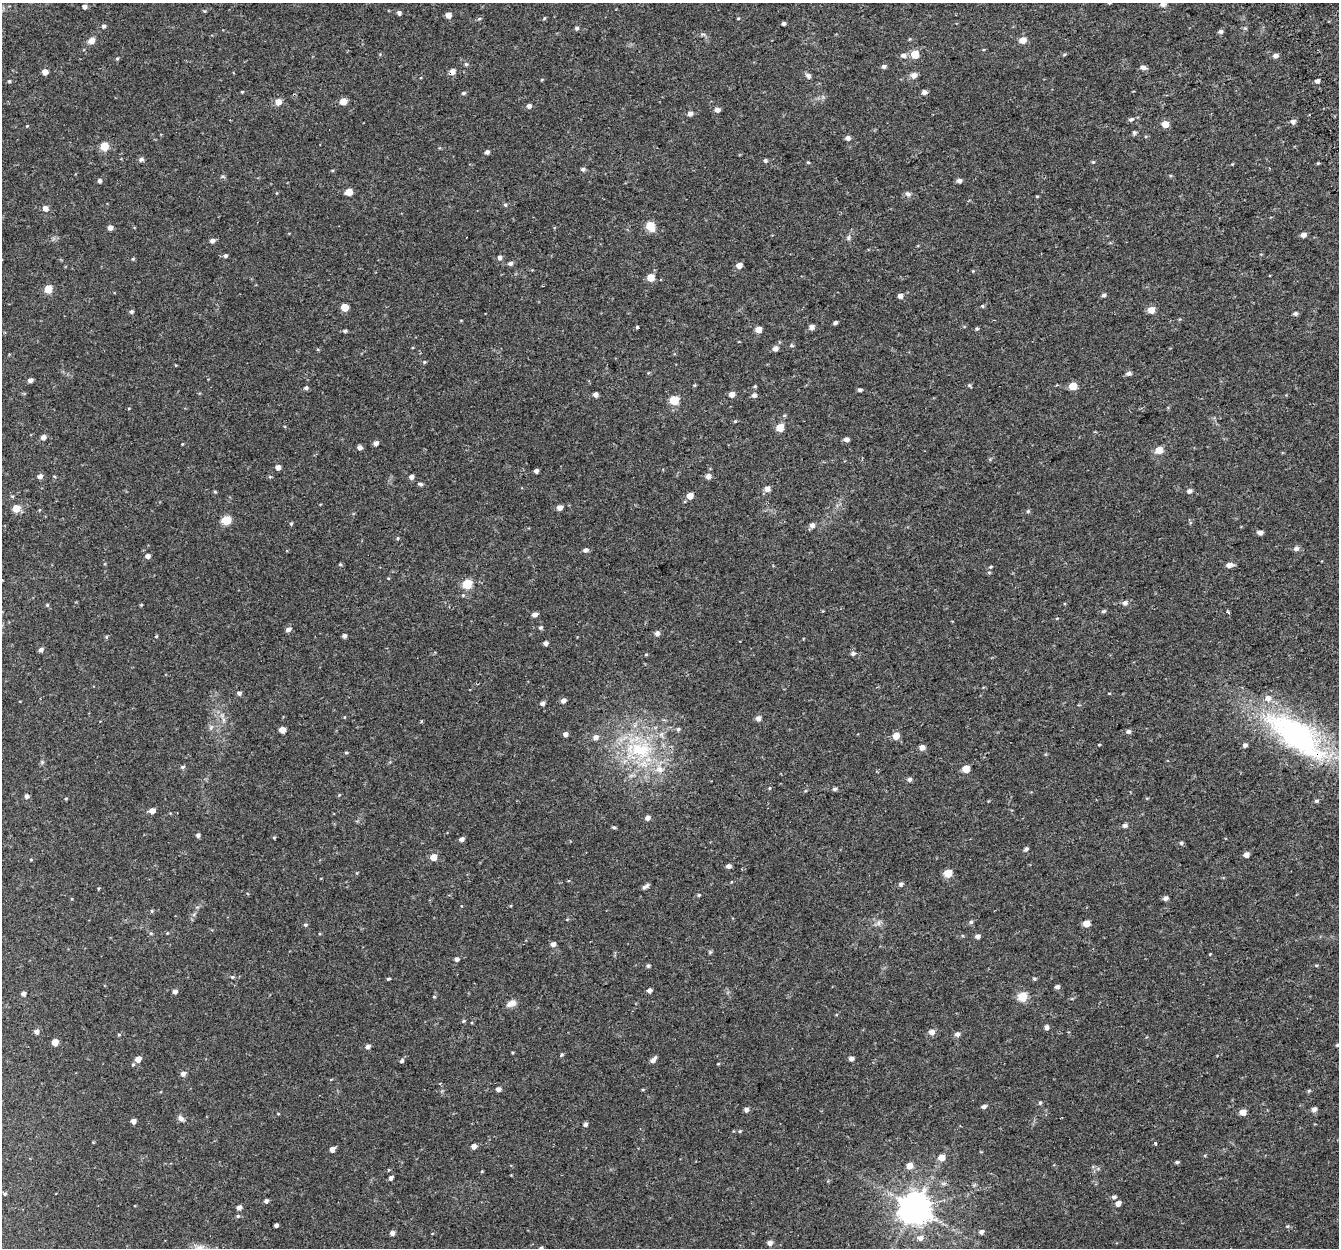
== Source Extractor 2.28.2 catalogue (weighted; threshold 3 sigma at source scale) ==
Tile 10 of 4 x 4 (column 2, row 3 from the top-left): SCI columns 1392-2728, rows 1329-2574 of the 5459 x 5201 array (HDU 1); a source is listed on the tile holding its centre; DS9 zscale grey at full resolution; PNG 1341 x 1250 px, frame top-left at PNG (2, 3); no overlay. Shown black and unused: <1% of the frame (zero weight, under 2 of 3 exposures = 3% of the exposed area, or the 3 px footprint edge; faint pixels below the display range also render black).
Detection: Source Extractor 2.28.2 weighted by HDU 2 'WHT'; one run over the whole footprint, this tile lists its part. Background 0.0422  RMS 0.0052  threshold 0.0233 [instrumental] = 3 sigma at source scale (4.5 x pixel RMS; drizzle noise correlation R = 1.50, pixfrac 1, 0.0396/0.0396 arcsec/px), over >= 5 px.
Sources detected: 267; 1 cosmic-ray / hot-pixel residue — not listed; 2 inside a brighter listed object's ellipse — not listed separately; the other 264 listed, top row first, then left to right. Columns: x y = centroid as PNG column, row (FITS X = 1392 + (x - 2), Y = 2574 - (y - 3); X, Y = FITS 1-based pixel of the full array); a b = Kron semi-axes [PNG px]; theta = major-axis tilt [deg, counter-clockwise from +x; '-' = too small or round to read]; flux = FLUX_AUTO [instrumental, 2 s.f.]
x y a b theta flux
1109 3 4 3 - 0.52
1163 4 5 5 - 1.8
84 7 4 4 - 1.8
204 11 5 4 - 0.49
399 13 5 4 - 1.4
448 15 5 5 - 3.9
544 18 5 3 - 0.44
738 18 4 3 - 0.4
479 19 6 3 19 0.63
784 23 4 3 - 1.1
104 26 5 5 - 1
577 28 5 5 - 0.99
1220 31 5 5 - 1.4
1023 40 5 5 - 4.7
91 41 9 7 32 2.7
915 54 5 5 - 13
903 55 7 5 3 2.1
1064 55 5 3 - 0.57
1275 56 6 5 - 1.9
117 59 5 4 - 0.61
466 64 5 5 - 0.74
884 66 5 5 - 1.3
1143 67 7 5 -8 1.9
45 72 5 5 - 3.5
452 72 6 5 - 2.9
914 75 6 6 - 2.7
808 76 8 6 -36 1.4
9 81 4 4 - 0.61
1317 81 5 4 - 1.4
242 92 4 3 - 0.41
924 92 5 5 - 2
463 93 5 4 - 0.89
343 101 5 5 - 7.5
278 102 6 5 - 4.5
529 106 5 5 - 2
717 110 5 5 - 2.1
690 113 5 5 - 2.1
1131 119 7 5 28 1.2
1293 121 6 5 - 1.8
1165 124 5 5 - 6.2
1134 133 6 5 - 0.94
848 138 5 5 - 1.8
104 146 5 5 - 14
487 152 4 4 - 1.6
141 159 7 6 - 1.1
765 160 5 4 - 0.93
808 162 5 3 - 0.46
1093 162 5 4 - 0.58
583 169 5 5 - 1.2
99 181 5 4 - 1.2
959 181 5 5 - 1.9
349 192 5 5 - 8.1
908 194 8 7 - 1.5
1037 196 5 3 - 0.44
505 205 5 4 - 0.74
45 208 5 5 - 2.9
650 226 6 5 - 17
110 228 5 5 - 2.2
1303 235 5 4 - 2.4
848 238 7 5 75 1.1
212 241 5 5 - 2
225 256 5 4 - 1.2
500 258 5 5 - 1.7
133 259 4 4 - 0.53
510 263 6 5 - 1.3
739 265 5 5 - 3.1
651 278 5 5 - 8.5
48 289 5 5 - 12
1104 295 5 4 - 1.1
900 296 5 4 - 2.2
982 306 5 4 - 0.59
344 307 5 5 - 9.1
1151 310 5 5 - 6.1
131 312 5 5 - 1
1295 314 5 5 - 1.2
835 323 4 3 - 1.1
637 327 3 3 - 1
811 327 5 5 - 2.4
758 329 5 4 - 4.9
976 329 6 3 18 0.59
345 331 5 4 - 0.9
792 345 5 5 - 0.7
775 348 5 5 - 2.5
424 362 4 4 - 0.55
176 365 3 3 - 0.38
1129 373 5 5 - 1.7
30 380 5 4 - 2
694 385 4 4 - 0.49
969 385 5 4 - 0.77
755 386 5 4 - 0.57
1073 386 5 5 - 11
306 388 5 5 - 1
860 390 5 4 - 1
596 394 4 4 - 1.9
732 394 5 4 - 3.4
754 395 6 6 - 1.6
674 400 5 5 - 22
735 421 5 4 - 0.5
780 427 5 5 - 10
43 437 5 5 - 2.3
846 439 5 4 - 2
376 443 5 4 - 2
182 444 3 3 - 0.43
360 447 5 4 - 2.2
1159 450 5 5 - 7.6
278 467 4 4 - 2.7
536 471 4 4 - 1.7
40 476 5 4 - 2.2
708 476 5 5 - 2.5
411 477 5 5 - 1.8
420 484 6 4 -19 1.1
767 489 5 5 - 2.9
215 491 5 3 - 0.51
1189 491 5 5 - 1.7
12 496 5 3 - 0.53
690 496 5 5 - 5.2
16 508 5 5 - 9.5
559 508 5 5 - 2.9
1028 511 5 5 - 0.68
226 520 5 5 - 20
291 524 5 4 - 0.57
812 525 5 5 - 2.3
1260 532 6 4 -5 2
397 538 5 3 - 0.55
1296 548 6 5 - 1.6
585 550 6 5 - 1.6
148 556 5 5 - 2
340 564 5 4 - 0.61
1229 565 7 5 7 2.6
991 567 5 4 - 0.57
2 580 3 2 - 0.43
467 584 5 5 - 24
1125 603 6 5 - 1.8
47 605 5 4 - 0.51
141 605 4 3 - 0.44
1103 611 6 4 26 0.79
1227 612 3 3 - 0.9
535 614 5 4 - 2
1057 618 5 3 - 0.38
541 628 5 4 - 0.8
288 629 5 4 - 2.2
657 633 5 5 - 2.2
156 636 4 3 - 0.54
344 636 4 4 - 1.5
106 637 5 3 - 0.54
546 643 4 4 - 1.7
41 650 5 4 - 1.7
646 654 5 3 - 0.5
853 654 6 6 - 1.3
239 693 5 4 - 1.5
563 701 5 4 - 2
542 703 4 4 - 1.7
758 718 5 5 - 2.3
224 720 7 4 -71 1.1
678 729 5 5 - 0.87
282 730 5 4 - 4.9
1128 731 6 5 - 1.2
565 734 4 4 - 2.1
1296 735 91 35 -36 100
896 736 5 5 - 6.2
596 737 6 6 - 2.2
1099 745 5 3 - 0.39
1245 745 5 4 - 1.7
922 747 5 5 - 2.7
640 750 37 22 -6 36
346 753 4 4 - 0.61
182 767 6 4 15 0.94
966 769 5 5 - 9.1
910 779 6 5 - 1.2
770 788 5 3 - 0.47
834 789 5 4 - 1.1
27 796 5 4 - 1.8
66 798 4 3 - 0.47
1316 801 6 4 28 0.88
152 811 5 4 - 3.5
647 818 5 4 - 2.2
1125 825 5 4 - 1.8
614 827 5 4 - 0.75
198 835 4 4 - 1.6
274 837 6 4 1 0.5
462 839 5 4 - 1.9
1181 843 5 4 - 0.88
1026 849 5 4 - 1.2
1246 855 5 4 - 3
433 857 5 5 - 6.2
31 859 5 3 - 0.46
728 866 5 4 - 1.9
948 873 5 5 - 12
901 884 5 5 - 1.2
645 887 7 4 37 1.7
98 888 3 3 - 0.51
699 895 4 4 - 0.55
1165 898 5 5 - 1.8
152 911 6 4 -90 0.56
971 922 6 5 - 0.91
878 923 7 4 -90 1.2
1086 923 5 5 - 6.8
305 925 5 5 - 0.84
167 933 4 4 - 0.42
977 936 5 4 - 1.9
553 944 5 5 - 2.3
710 952 5 5 - 0.63
456 959 5 4 - 1.6
1316 965 5 3 - 0.48
648 966 5 4 - 0.86
232 977 5 4 - 0.61
388 979 4 3 - 0.69
1034 979 5 4 - 0.68
1057 987 5 4 - 1.7
649 990 5 4 - 1.9
175 992 4 4 - 2.2
23 994 4 4 - 1.7
434 997 5 3 - 0.49
1022 997 5 5 - 24
511 1004 13 7 22 3
464 1021 5 4 - 0.67
1046 1027 5 4 - 1.9
36 1032 5 5 - 2
931 1032 6 5 - 2.9
957 1034 6 5 - 1.8
119 1035 4 4 - 0.55
55 1042 5 5 - 6.5
1337 1045 6 4 26 0.82
368 1047 5 5 - 1.7
561 1055 6 3 71 0.55
138 1059 5 4 - 4.5
851 1059 5 5 - 1.9
653 1060 8 4 46 2.3
402 1061 5 4 - 1.1
133 1065 5 4 - 0.65
183 1074 5 5 - 2.2
498 1089 4 4 - 2.2
1040 1103 5 4 - 0.66
983 1107 6 4 12 1.3
746 1109 5 5 - 1.8
1314 1109 5 5 - 2.1
1243 1112 5 5 - 4.7
181 1118 9 6 -45 1.8
133 1121 4 4 - 2.3
585 1125 5 4 - 1.5
740 1131 5 4 - 0.57
1155 1143 3 3 - 3.4
474 1146 4 4 - 3.1
332 1149 5 4 - 3.2
941 1157 6 5 - 5
1177 1162 5 4 - 0.76
909 1166 5 5 - 4.7
391 1178 4 4 - 1.8
943 1184 7 4 19 1
5 1194 5 4 - 0.75
1114 1197 6 5 - 1.1
266 1201 4 4 - 1.3
1118 1203 5 5 - 2.7
239 1207 5 4 - 2.1
915 1208 9 9 - 980
238 1216 5 5 - 0.76
276 1225 4 4 - 1.7
1287 1226 5 4 - 0.63
981 1232 5 5 - 1.5
392 1233 5 4 - 2
920 1238 7 7 - 2.3
769 1243 5 5 - 2
199 1247 13 7 5 3.2
541 1248 5 4 - 1
Overlapping masked pixels (flux is a lower limit): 2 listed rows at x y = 452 72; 1296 735
Isophote crosses this tile's border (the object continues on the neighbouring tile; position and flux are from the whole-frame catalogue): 5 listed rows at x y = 1109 3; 1163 4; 2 580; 1337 1045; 541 1248